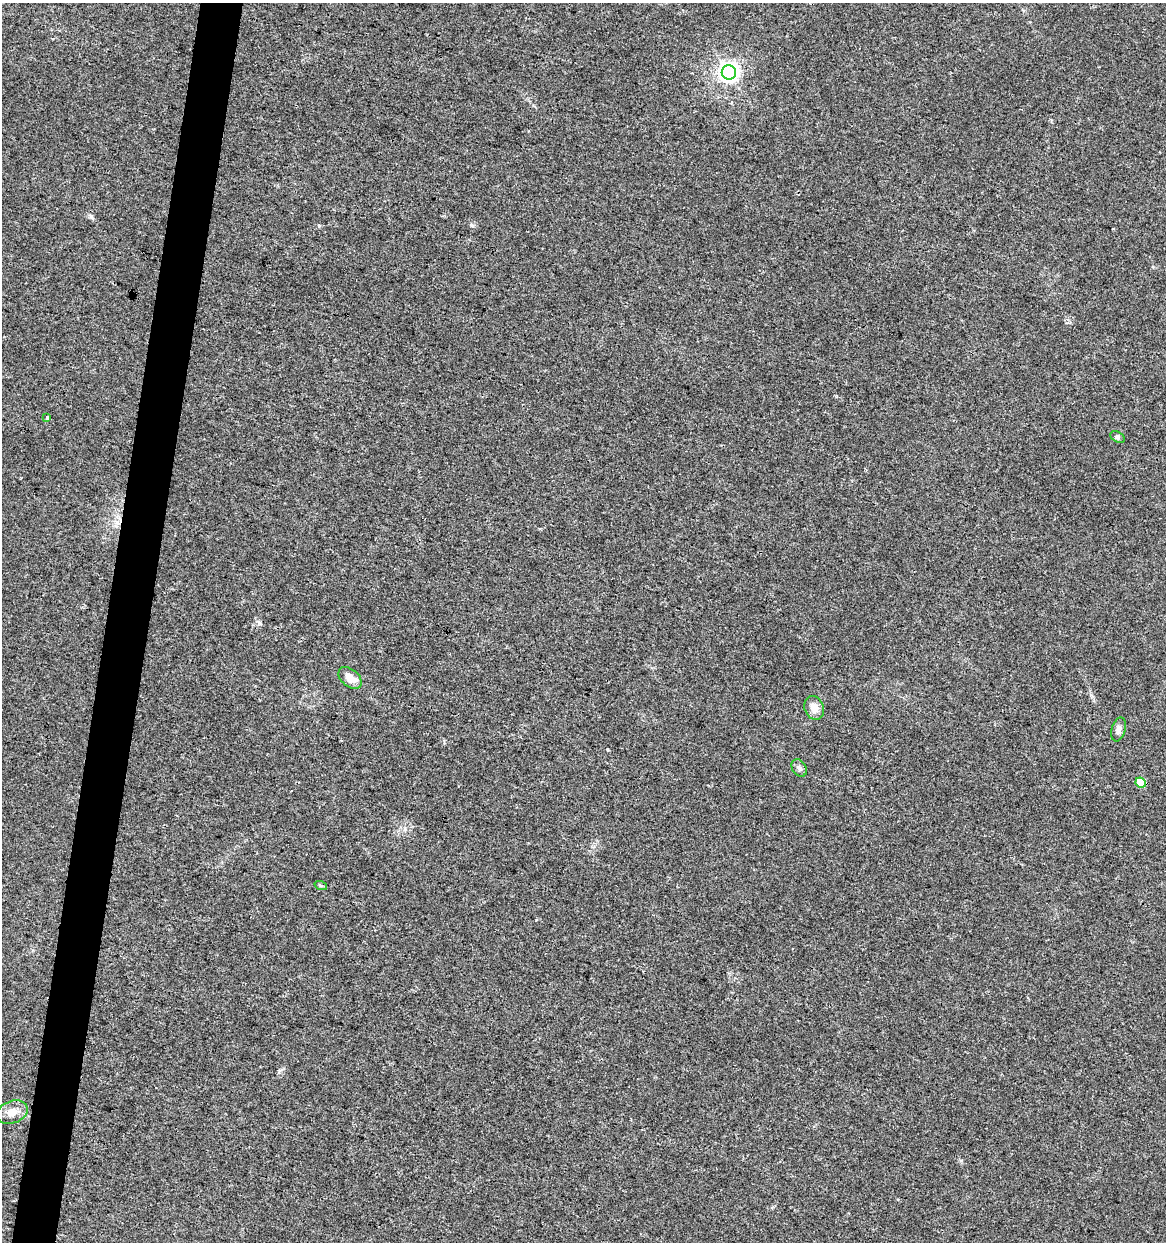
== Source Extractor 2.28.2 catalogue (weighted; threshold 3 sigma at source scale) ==
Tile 7 of 4 x 4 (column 3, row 2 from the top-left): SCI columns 2549-3712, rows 2484-3723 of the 5159 x 4962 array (HDU 1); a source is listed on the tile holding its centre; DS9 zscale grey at full resolution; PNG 1168 x 1244 px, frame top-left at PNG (2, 3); each listed source drawn as its Kron ellipse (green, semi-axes under 4 px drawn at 4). Shown black and unused: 4% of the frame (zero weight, under 3 of 4 exposures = <1% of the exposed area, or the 3 px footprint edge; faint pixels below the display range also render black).
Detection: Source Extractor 2.28.2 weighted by HDU 2 'WHT'; one run over the whole footprint, this tile lists its part. Background 0.00577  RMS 0.0027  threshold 0.0121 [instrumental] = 3 sigma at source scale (4.5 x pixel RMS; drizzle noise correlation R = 1.50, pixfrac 1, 0.0396/0.0396 arcsec/px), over >= 5 px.
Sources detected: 10; all 10 listed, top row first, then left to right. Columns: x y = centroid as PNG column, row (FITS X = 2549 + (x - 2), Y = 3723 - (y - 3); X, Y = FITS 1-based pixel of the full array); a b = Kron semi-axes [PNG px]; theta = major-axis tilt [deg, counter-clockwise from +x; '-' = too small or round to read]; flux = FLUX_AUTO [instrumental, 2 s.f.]
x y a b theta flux
729 72 7 7 - 150
47 417 4 3 - 1.2
1118 437 8 5 -27 0.5
350 678 13 8 -39 3.2
814 708 12 9 -70 2.6
1119 729 12 7 75 1.3
799 768 9 7 -58 0.95
1141 783 5 4 - 6.9
321 886 6 4 -20 0.35
12 1112 16 11 21 2.8
Unlisted compact peaks at least as high as the median listed source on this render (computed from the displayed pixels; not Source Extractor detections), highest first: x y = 259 623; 319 226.